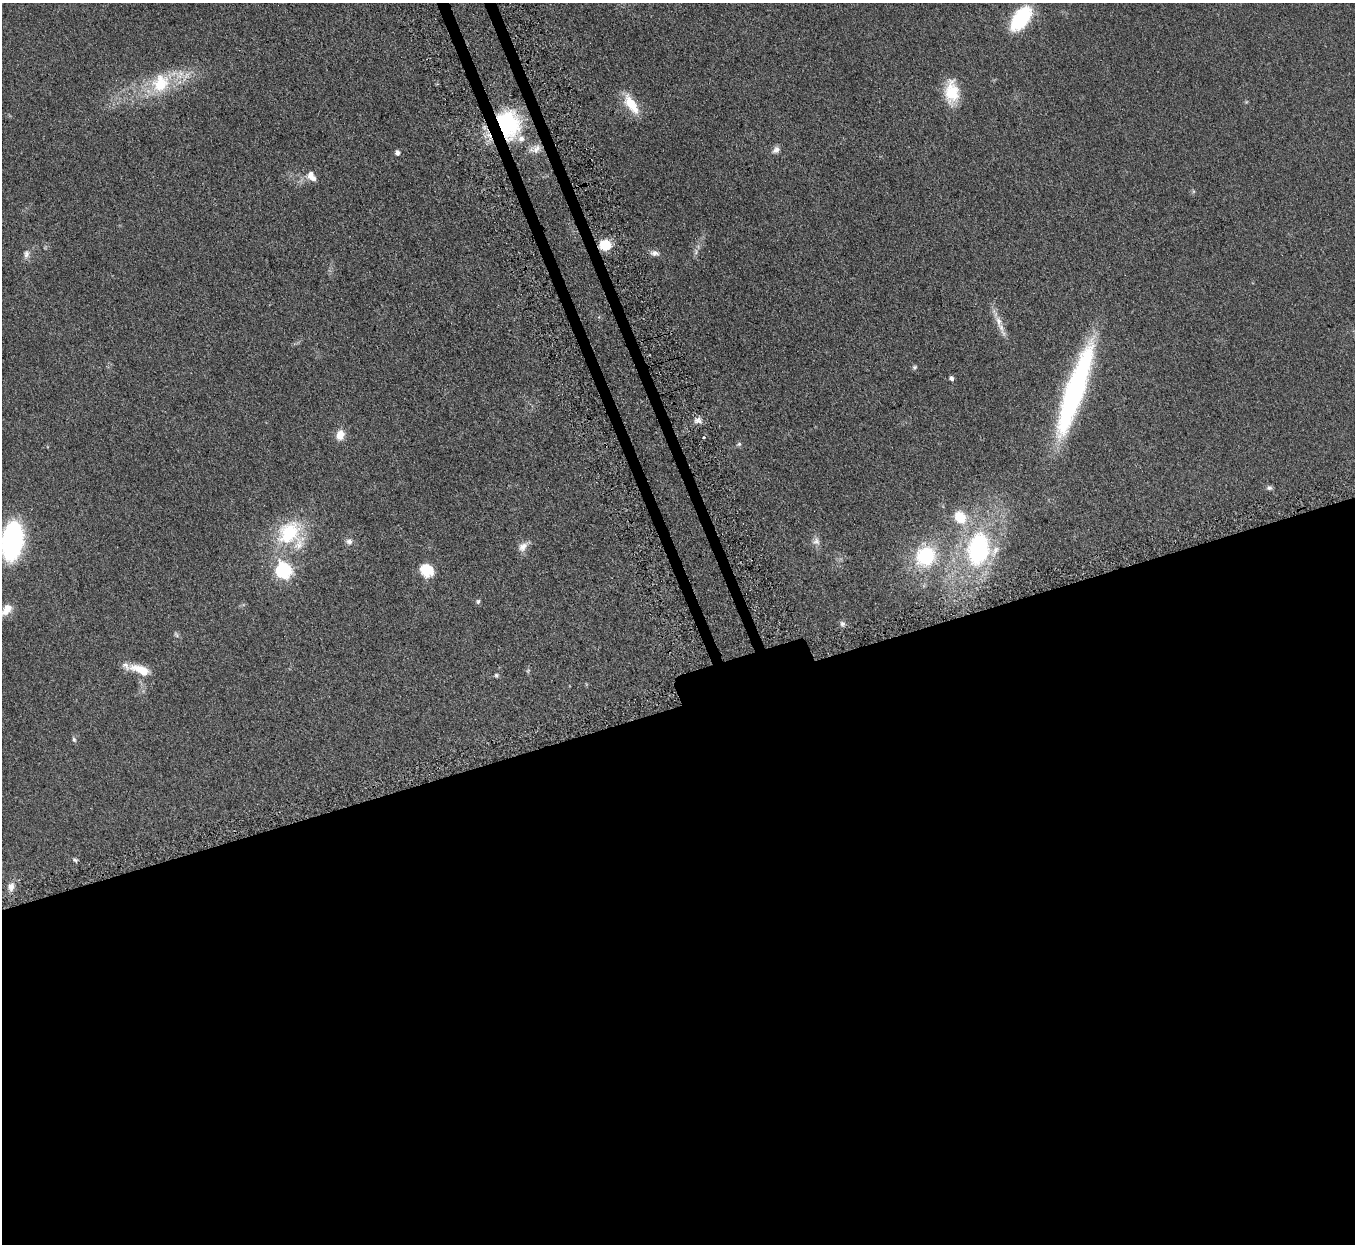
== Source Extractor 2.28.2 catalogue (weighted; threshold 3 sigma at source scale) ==
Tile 15 of 4 x 4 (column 3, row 4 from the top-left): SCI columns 2762-4114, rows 324-1565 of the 5523 x 5490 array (HDU 1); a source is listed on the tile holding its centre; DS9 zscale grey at full resolution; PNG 1357 x 1246 px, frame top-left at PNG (2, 3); no overlay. Shown black and unused: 45% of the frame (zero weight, under 3 of 5 exposures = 4% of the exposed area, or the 3 px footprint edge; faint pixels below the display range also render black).
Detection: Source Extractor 2.28.2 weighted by HDU 2 'WHT'; one run over the whole footprint, this tile lists its part. Background 0.0774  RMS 0.0073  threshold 0.0329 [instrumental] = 3 sigma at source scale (4.5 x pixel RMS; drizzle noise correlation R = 1.50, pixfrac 1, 0.05/0.05 arcsec/px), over >= 5 px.
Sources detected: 46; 1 cosmic-ray / hot-pixel residue — not listed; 4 inside a brighter listed object's ellipse — not listed separately; the other 41 listed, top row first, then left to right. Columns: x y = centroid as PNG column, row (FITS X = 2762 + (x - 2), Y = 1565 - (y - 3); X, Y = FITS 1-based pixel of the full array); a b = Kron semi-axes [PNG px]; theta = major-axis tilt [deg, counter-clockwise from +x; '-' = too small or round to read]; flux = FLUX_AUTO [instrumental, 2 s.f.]
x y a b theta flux
1021 18 25 14 52 50
160 83 28 22 55 31
952 92 24 14 -89 24
631 104 28 11 -57 16
506 125 23 20 -87 89
536 149 14 9 55 5.5
776 150 10 8 36 3.1
397 153 5 5 - 2.6
311 176 14 9 -53 5.7
605 245 13 11 0 14
696 252 11 4 88 2.1
655 253 12 7 -10 3.2
26 254 12 7 83 3.2
998 321 18 8 -72 7.1
914 367 6 6 - 1.3
951 378 5 4 - 2
1075 390 98 18 71 150
698 420 10 8 3 3.5
340 435 12 9 74 8
739 444 7 5 17 1.3
1269 488 7 6 - 1.7
960 517 12 10 -54 19
290 534 38 34 -49 45
12 541 27 15 83 150
349 541 9 8 - 2.9
816 541 11 9 -89 3.5
523 547 15 9 46 4.8
978 549 31 21 81 98
926 556 21 19 48 44
283 571 7 6 - 170
424 571 18 10 -66 11
478 601 7 5 74 1.2
6 610 16 10 51 7.6
842 624 7 7 - 2.1
176 634 9 4 -63 1.4
141 670 23 9 -22 15
528 670 6 3 20 0.83
496 675 6 5 - 1.1
74 739 7 5 -63 1.2
75 860 7 5 -21 1.2
11 887 10 8 -89 4.3
Overlapping masked pixels (flux is a lower limit): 2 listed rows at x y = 506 125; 605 245
Isophote crosses this tile's border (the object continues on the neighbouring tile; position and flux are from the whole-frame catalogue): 1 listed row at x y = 12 541